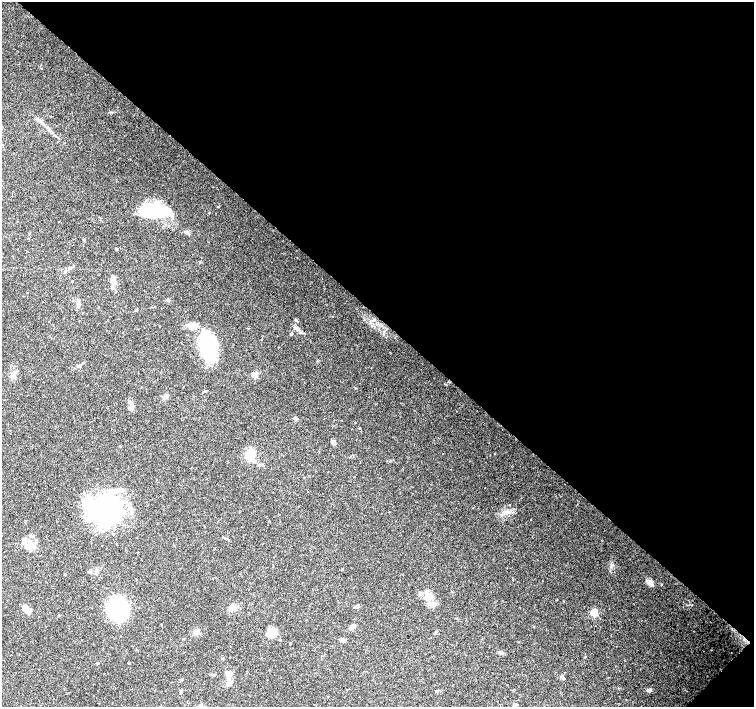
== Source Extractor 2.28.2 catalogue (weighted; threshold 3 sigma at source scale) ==
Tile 8 of 4 x 4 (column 4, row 2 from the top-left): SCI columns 4515-6018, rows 2977-4386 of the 6019 x 6019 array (HDU 1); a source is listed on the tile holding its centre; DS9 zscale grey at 2 x 2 block average (1 PNG px = mean of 2 x 2 image px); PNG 756 x 709 px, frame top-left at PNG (2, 2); no overlay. Shown black and unused: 45% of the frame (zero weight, under 3 of 4 exposures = <1% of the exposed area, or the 3 px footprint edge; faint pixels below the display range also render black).
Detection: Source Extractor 2.28.2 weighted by HDU 2 'WHT'; one run over the whole footprint, this tile lists its part. Background 0.0444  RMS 0.0047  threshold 0.021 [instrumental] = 3 sigma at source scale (4.5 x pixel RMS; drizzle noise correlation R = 1.50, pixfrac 1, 0.0396/0.0396 arcsec/px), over >= 5 px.
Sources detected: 69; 4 inside a brighter object's white glare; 5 cosmic-ray / hot-pixel residue — not listed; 5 inside a brighter listed object's ellipse — not listed separately; the other 55 listed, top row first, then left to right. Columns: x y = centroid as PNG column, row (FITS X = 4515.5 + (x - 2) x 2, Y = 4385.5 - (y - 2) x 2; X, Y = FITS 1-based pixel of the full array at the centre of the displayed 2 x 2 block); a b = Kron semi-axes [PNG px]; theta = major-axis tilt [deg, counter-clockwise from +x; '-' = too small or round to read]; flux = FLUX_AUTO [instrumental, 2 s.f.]
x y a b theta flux
40 120 6 3 -43 2.2
151 211 22 10 2 80
187 232 7 3 -24 2.7
29 234 3 2 - 0.68
84 240 3 3 - 1.1
65 272 4 3 - 0.94
113 279 14 4 -80 5.5
72 281 2 2 - 0.73
158 287 2 2 - 0.45
168 300 4 3 - 1.3
79 303 5 3 - 2
136 310 3 2 - 1.2
295 320 3 3 - 0.92
373 320 3 3 - 1.1
192 325 11 5 -1 16
295 328 7 4 -36 3.3
291 334 3 2 - 1.5
206 347 25 20 -74 56
14 373 10 4 32 3.4
255 375 3 3 - 20
205 391 3 3 - 1.1
131 408 9 5 58 4.1
359 428 2 2 - 0.54
334 442 5 4 - 3.3
495 453 2 2 - 0.53
250 455 8 7 - 29
307 492 2 2 - 0.53
103 509 31 23 21 260
507 512 8 2 2 2.8
29 544 11 7 33 9.1
96 573 6 3 65 1.9
542 581 2 2 - 0.47
650 582 7 4 -49 6.4
428 598 12 9 -47 12
356 606 5 3 - 2.7
26 607 8 5 -29 6.5
117 608 19 17 -82 100
232 608 7 6 - 4.6
594 612 3 3 - 40
352 626 5 4 - 6.5
533 626 2 2 - 2.1
196 632 3 3 - 23
272 633 10 8 0 11
435 633 3 3 - 0.88
342 640 5 4 - 2.9
501 652 7 3 -15 2.4
585 657 3 2 - 0.68
97 663 3 2 - 0.76
129 663 3 2 - 0.7
562 677 6 3 -48 1.5
229 683 7 6 - 4.6
649 690 5 4 - 2.6
437 691 3 3 - 0.85
181 692 4 3 - 1.4
514 705 4 4 - 2.2
Diffuse or blended objects may show on this block-average render without a row.